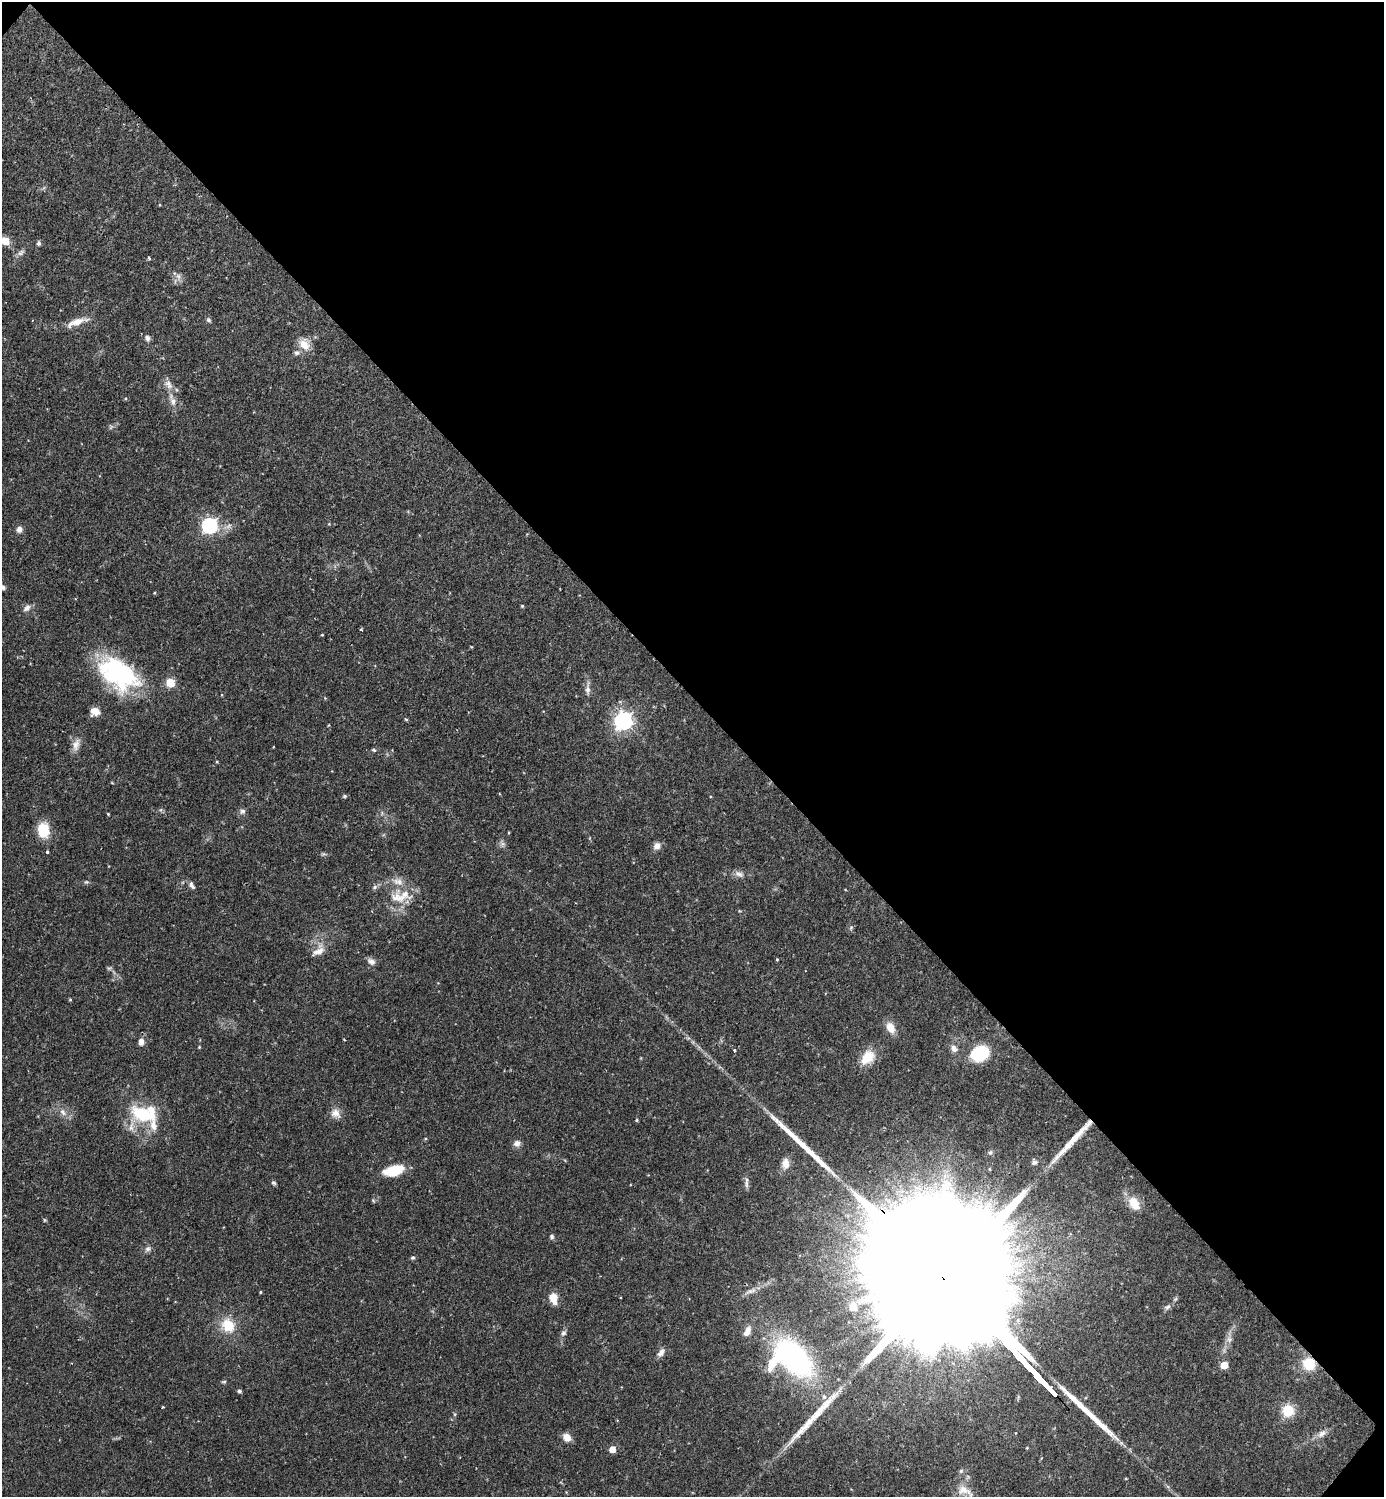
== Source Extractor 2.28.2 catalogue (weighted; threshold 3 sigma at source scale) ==
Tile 8 of 4 x 4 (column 4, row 2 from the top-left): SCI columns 4304-5685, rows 2992-4486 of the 5983 x 5982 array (HDU 1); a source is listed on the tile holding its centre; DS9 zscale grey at full resolution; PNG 1386 x 1499 px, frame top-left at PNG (2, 2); no overlay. Shown black and unused: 47% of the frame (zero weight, under 2 of 3 exposures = <1% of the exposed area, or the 3 px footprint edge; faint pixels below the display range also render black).
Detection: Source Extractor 2.28.2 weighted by HDU 2 'WHT'; one run over the whole footprint, this tile lists its part. Background 0.0719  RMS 0.0042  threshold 0.0191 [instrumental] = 3 sigma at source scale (4.5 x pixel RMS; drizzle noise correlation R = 1.50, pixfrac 1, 0.05/0.05 arcsec/px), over >= 5 px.
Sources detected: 106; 1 too faint to see at this stretch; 4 long thin detections or spike segments (spike, bleed or trail) — not listed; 6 inside a brighter listed object's ellipse — not listed separately; the other 95 listed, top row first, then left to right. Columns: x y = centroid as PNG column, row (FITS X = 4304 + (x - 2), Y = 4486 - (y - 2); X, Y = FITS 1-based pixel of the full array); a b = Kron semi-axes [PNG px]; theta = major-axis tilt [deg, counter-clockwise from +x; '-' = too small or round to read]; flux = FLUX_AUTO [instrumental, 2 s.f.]
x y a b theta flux
5 241 5 5 - 13
39 243 6 5 - 0.99
21 253 11 6 33 1.6
149 258 4 4 - 0.61
178 277 12 6 -78 1.8
208 320 7 5 -36 0.81
77 322 30 8 18 5.8
147 338 8 7 - 1.5
304 344 16 12 -56 5.9
168 384 15 9 -48 3.3
173 401 15 8 -75 3.1
111 427 7 4 89 0.64
210 526 7 7 - 94
19 529 8 7 - 2
3 587 6 5 - 1.1
154 593 4 3 - 0.41
522 606 4 4 - 0.47
27 608 11 8 44 2.1
361 629 3 3 - 1.1
471 647 5 3 - 0.33
118 674 50 30 -37 53
170 683 7 6 - 8.7
588 689 21 6 89 2.6
95 711 11 9 4 3.9
406 719 4 3 - 0.71
623 721 7 7 - 190
329 725 4 3 - 0.3
76 745 19 10 76 3.7
374 750 6 4 -17 0.65
217 762 5 3 - 0.38
112 783 5 3 - 0.33
344 796 6 4 -11 0.67
242 811 8 7 - 1.3
108 814 3 3 - 0.39
43 830 16 12 -84 11
657 846 9 8 - 2.4
47 852 3 3 - 0.76
739 874 14 7 -24 2.2
86 882 7 5 10 0.68
192 885 11 6 -54 1.5
375 887 8 5 28 1.1
405 894 27 20 56 11
851 928 7 5 69 0.77
318 951 21 11 34 4.5
777 959 3 3 - 0.43
371 961 11 7 -34 2
109 968 7 4 17 0.69
70 999 4 4 - 0.45
890 1028 13 9 -64 5.1
141 1042 9 6 83 2.5
199 1047 4 4 - 0.38
954 1048 10 8 -51 2.3
735 1050 4 3 - 0.73
980 1053 17 13 28 22
868 1057 20 14 48 8.2
63 1112 12 7 -54 2.6
335 1113 14 12 -45 3.5
144 1114 36 23 8 24
637 1120 4 4 - 0.48
517 1143 9 8 - 2.2
990 1152 7 6 - 0.85
1034 1162 8 8 - 1.4
785 1163 14 10 -89 3.9
989 1169 5 3 - 0.38
393 1171 24 11 14 11
274 1183 6 5 - 0.77
746 1183 17 5 89 1.5
1134 1203 19 12 -57 6.7
44 1220 6 3 -71 0.5
552 1237 6 6 - 0.94
148 1249 8 7 - 1.4
413 1257 6 5 - 0.72
955 1289 177 25 -47 80000
751 1291 20 6 21 3.2
260 1292 4 3 - 0.4
553 1298 12 8 -76 5.2
853 1307 15 12 -66 5.6
1167 1307 10 6 39 1.4
228 1325 18 16 -62 11
747 1331 13 7 64 3.7
563 1333 8 6 57 1.3
1229 1339 9 8 - 2
661 1352 12 6 55 2.3
793 1357 55 30 -48 77
1309 1364 11 10 - 13
1224 1365 5 5 - 8.9
224 1382 6 4 8 0.6
239 1391 4 4 - 0.99
1288 1411 13 13 - 9.5
455 1414 6 4 -89 0.55
1322 1434 15 8 33 2.7
567 1437 10 8 -44 3.6
612 1449 5 5 - 6.2
961 1471 6 6 - 0.84
965 1491 28 12 -31 5.8
Overlapping masked pixels (flux is a lower limit): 2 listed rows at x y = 955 1289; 1309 1364
Isophote crosses this tile's border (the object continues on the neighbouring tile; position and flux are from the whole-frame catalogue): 4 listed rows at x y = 5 241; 3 587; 955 1289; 965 1491